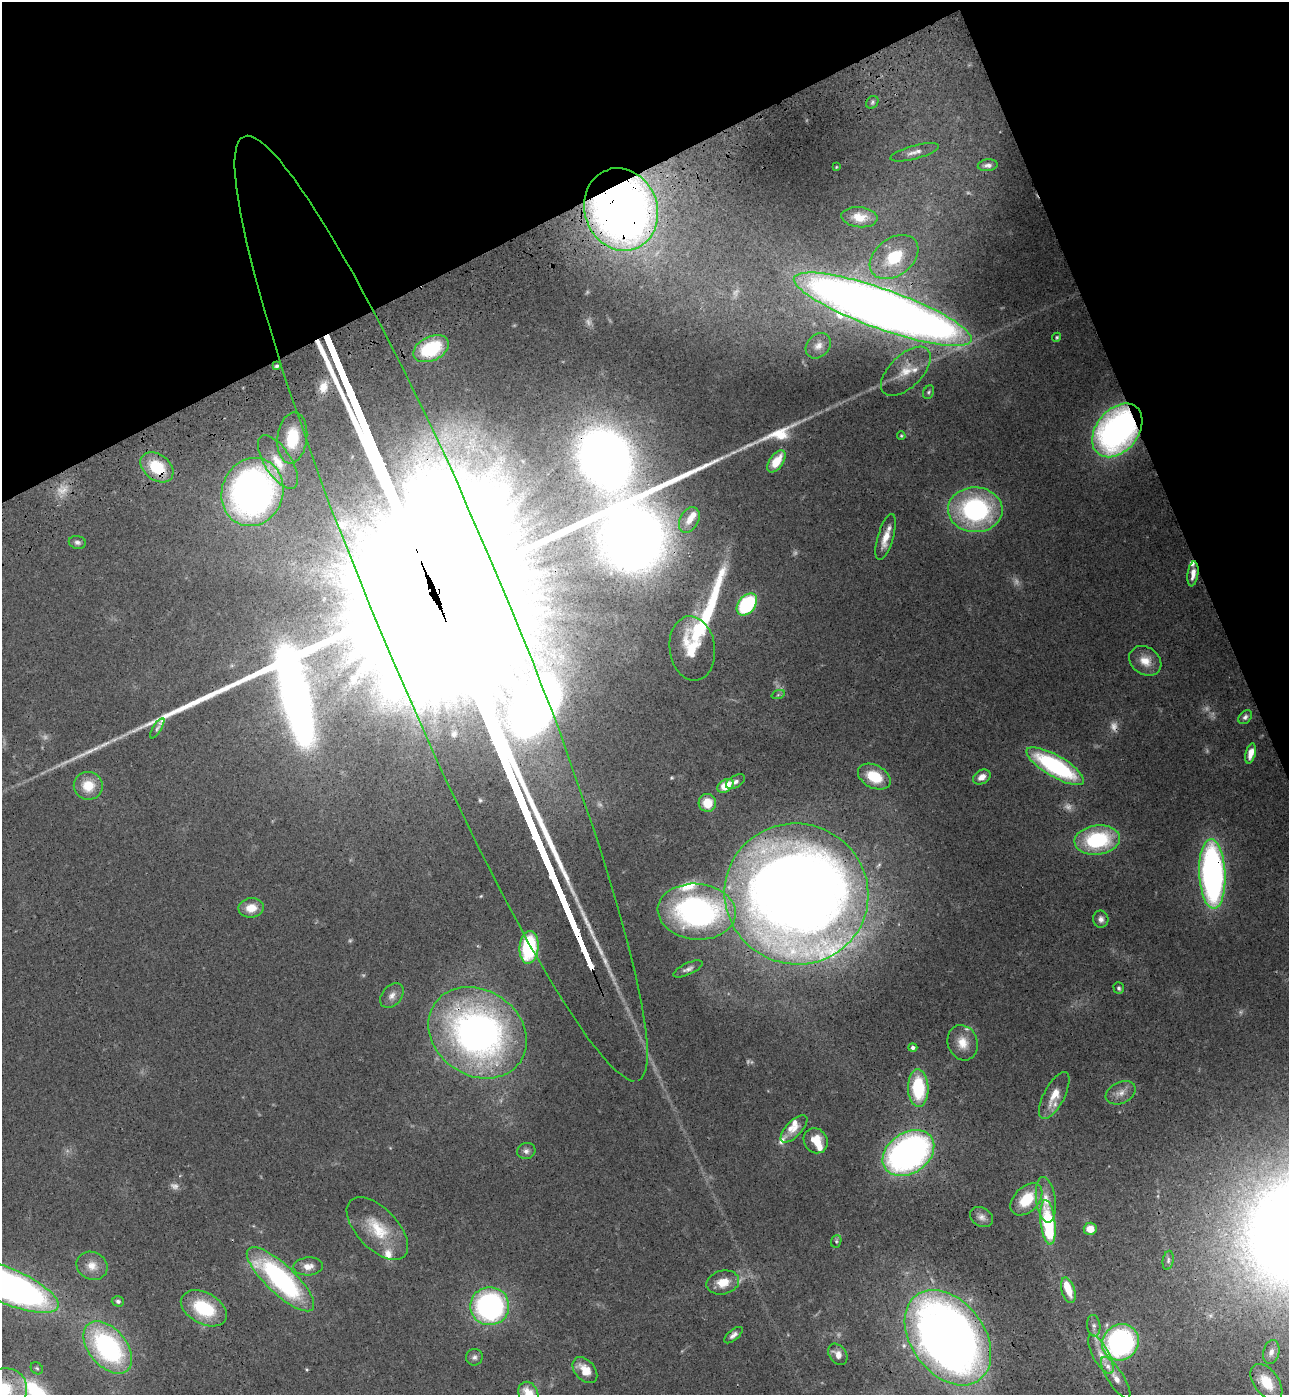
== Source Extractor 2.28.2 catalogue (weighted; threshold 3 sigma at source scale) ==
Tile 3 of 4 x 4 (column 3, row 1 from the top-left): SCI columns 2918-4204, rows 4291-5683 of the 5706 x 5794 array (HDU 1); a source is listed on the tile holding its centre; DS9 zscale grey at full resolution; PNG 1291 x 1397 px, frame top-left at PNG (2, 2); each listed source drawn as its Kron ellipse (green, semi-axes under 4 px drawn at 4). Shown black and unused: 21% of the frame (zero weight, under 3 of 4 exposures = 6% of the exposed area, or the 3 px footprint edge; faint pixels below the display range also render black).
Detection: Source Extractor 2.28.2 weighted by HDU 2 'WHT'; one run over the whole footprint, this tile lists its part. Background 0.0787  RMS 0.0043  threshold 0.0195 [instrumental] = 3 sigma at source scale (4.5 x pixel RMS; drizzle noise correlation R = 1.50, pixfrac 1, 0.05/0.05 arcsec/px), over >= 5 px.
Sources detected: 126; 15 too faint to see at this stretch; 1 inside a brighter object's white glare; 1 cosmic-ray / hot-pixel residue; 2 long thin detections or spike segments (spike, bleed or trail) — neither listed nor drawn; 14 inside a brighter listed object's ellipse — not listed separately; the other 93 listed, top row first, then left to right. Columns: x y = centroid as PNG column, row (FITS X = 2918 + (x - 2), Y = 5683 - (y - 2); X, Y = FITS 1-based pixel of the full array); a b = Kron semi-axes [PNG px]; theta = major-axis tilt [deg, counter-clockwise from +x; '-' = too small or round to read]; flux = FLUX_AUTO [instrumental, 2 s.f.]
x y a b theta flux
872 102 7 5 50 0.96
915 152 25 6 15 3.5
988 165 10 6 6 1.6
836 167 4 2 - 0.3
621 209 42 36 -70 380
859 217 18 10 -5 6.6
894 257 27 18 37 19
883 309 94 20 -19 940
1057 337 5 4 - 0.59
818 346 14 11 47 3.5
431 349 19 12 26 28
277 366 4 3 - 0.73
906 371 31 16 45 11
929 392 7 5 63 0.81
1117 430 30 21 50 170
901 436 4 3 - 0.48
292 438 25 15 83 18
776 461 12 6 54 9.4
278 462 30 13 -57 11
157 467 18 13 -38 17
252 492 34 30 69 220
975 510 27 22 -2 70
689 520 14 9 61 3.9
886 537 24 7 74 6.3
77 542 8 6 -11 1.4
1193 574 12 5 83 3.3
747 604 12 8 51 39
441 608 512 65 -67 230000
692 648 32 22 -82 15
1145 661 17 13 -35 6.6
778 695 7 4 19 0.69
1245 717 8 6 46 1.3
157 728 11 4 58 1.1
1251 753 10 5 75 3.6
1055 766 32 10 -30 58
874 777 17 11 -27 14
982 777 9 6 33 3.3
735 782 10 6 29 1.5
88 786 14 14 - 9.2
726 786 9 6 33 8.7
707 803 9 9 - 7.6
1097 840 23 14 8 37
1212 874 35 13 -87 160
796 894 72 70 -19 850
251 908 13 9 7 6.2
697 912 39 28 -5 120
1101 919 8 7 - 1.9
529 947 16 9 84 38
688 969 16 6 24 1.9
1119 988 6 5 - 0.94
392 995 14 9 50 2.9
478 1033 52 42 -35 200
963 1043 18 14 -71 7
913 1048 4 4 - 1
918 1088 19 10 -88 28
1121 1093 16 10 25 4.1
1054 1095 26 10 62 7.6
794 1129 17 8 47 3.9
816 1141 13 11 -54 7.3
526 1151 9 8 - 1.8
908 1153 28 20 34 160
1026 1199 19 12 46 15
1046 1200 23 9 -82 6.5
982 1217 12 9 -32 2.4
1048 1222 22 7 -83 47
377 1229 39 20 -46 17
1090 1229 6 6 - 5.7
836 1241 6 5 - 0.75
1168 1260 10 5 80 1.2
92 1266 16 14 -25 5.4
308 1266 15 9 3 3.8
280 1279 44 14 -43 81
723 1282 16 12 13 7.4
6 1285 56 17 -23 280
1068 1290 13 6 -73 7.4
118 1301 6 5 - 1.1
490 1306 19 19 - 92
204 1308 25 15 -28 25
1094 1326 11 6 -82 1.8
733 1335 11 5 41 2
948 1338 53 36 -53 560
1120 1342 19 17 41 110
108 1347 30 19 -49 77
1271 1352 12 8 76 2.7
838 1354 11 8 -55 3.2
1101 1354 22 8 -61 5.6
474 1357 8 8 - 1.5
37 1368 7 5 -42 0.81
585 1370 15 10 -49 6.4
1116 1378 24 8 -57 5.3
1266 1382 21 12 -54 13
2 1390 25 21 18 24
528 1393 12 9 -66 8
Overlapping masked pixels (flux is a lower limit): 9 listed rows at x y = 621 209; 883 309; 1117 430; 157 467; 441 608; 1212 874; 796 894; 478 1033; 948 1338
Isophote crosses this tile's border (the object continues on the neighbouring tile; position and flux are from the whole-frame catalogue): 4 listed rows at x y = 6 1285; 948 1338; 2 1390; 528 1393